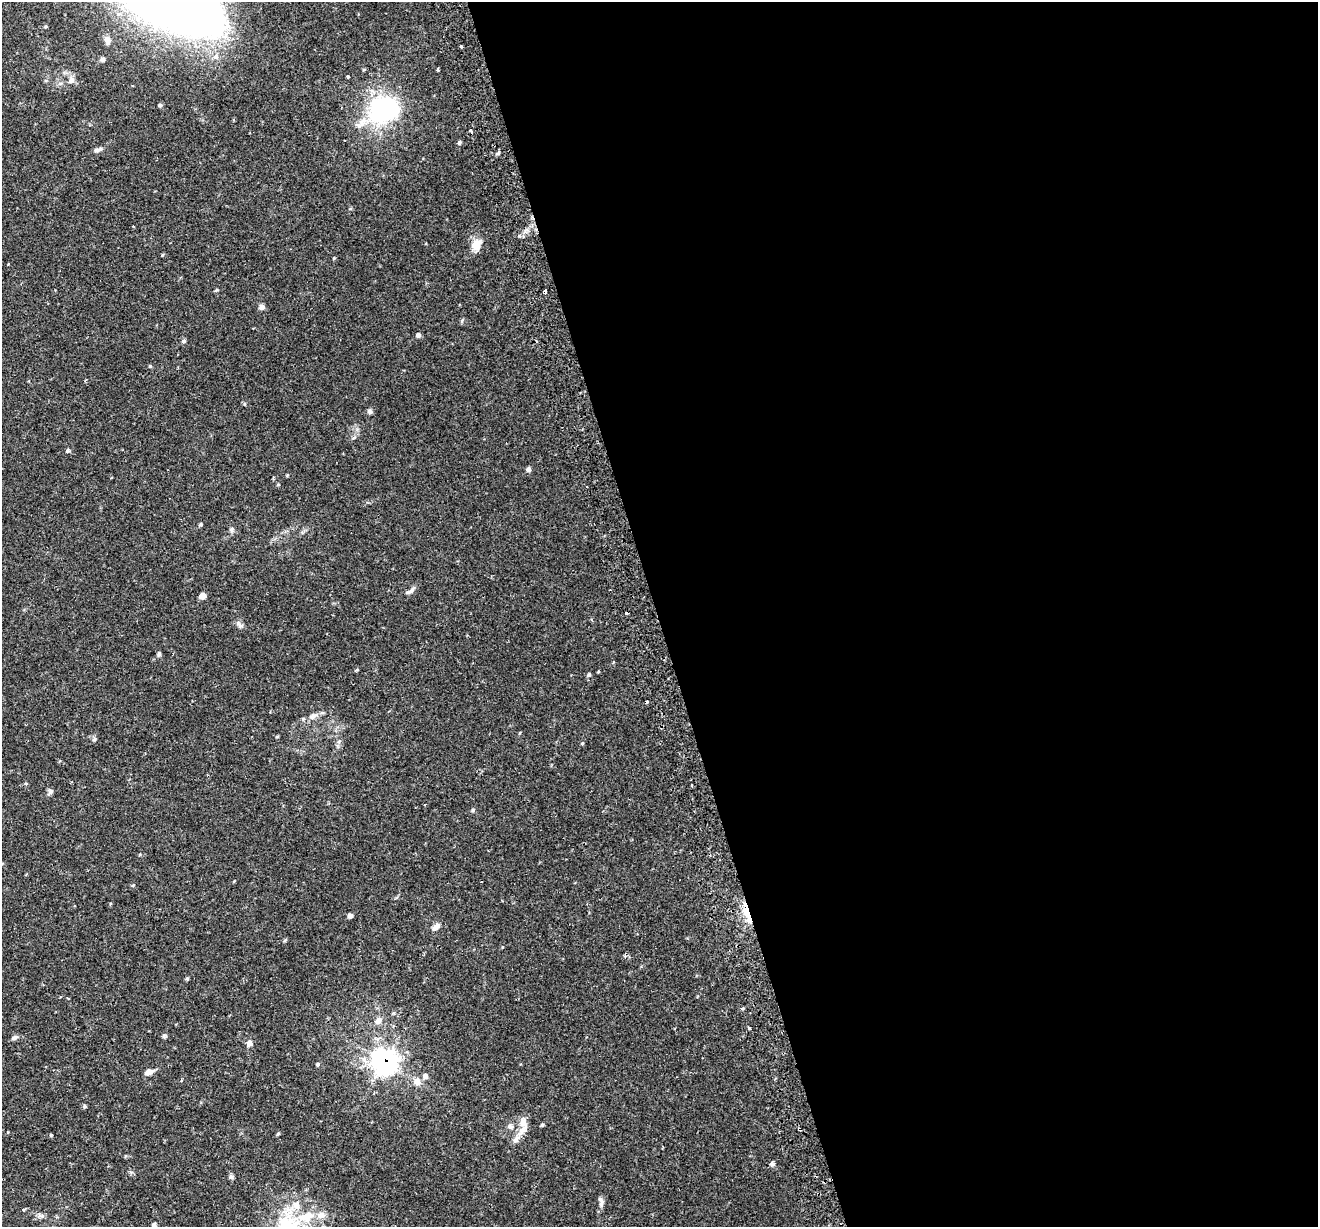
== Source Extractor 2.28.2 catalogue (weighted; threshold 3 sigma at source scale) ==
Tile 8 of 4 x 4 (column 4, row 2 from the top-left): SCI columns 4009-5324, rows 2632-3856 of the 5379 x 5211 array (HDU 1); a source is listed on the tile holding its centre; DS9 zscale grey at full resolution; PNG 1320 x 1229 px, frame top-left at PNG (2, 2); no overlay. Shown black and unused: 50% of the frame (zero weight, under 2 of 3 exposures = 5% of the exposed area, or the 3 px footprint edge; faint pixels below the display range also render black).
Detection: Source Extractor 2.28.2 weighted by HDU 2 'WHT'; one run over the whole footprint, this tile lists its part. Background 0.0486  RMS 0.0036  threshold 0.0161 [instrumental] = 3 sigma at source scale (4.5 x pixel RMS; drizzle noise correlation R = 1.50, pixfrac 1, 0.0396/0.0396 arcsec/px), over >= 5 px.
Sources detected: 74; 4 cosmic-ray / hot-pixel residue — not listed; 1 inside a brighter listed object's ellipse — not listed separately; the other 69 listed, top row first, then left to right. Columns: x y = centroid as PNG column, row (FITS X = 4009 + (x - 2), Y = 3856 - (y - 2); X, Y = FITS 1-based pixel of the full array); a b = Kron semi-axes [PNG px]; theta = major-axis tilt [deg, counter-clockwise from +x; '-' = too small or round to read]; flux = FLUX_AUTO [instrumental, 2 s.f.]
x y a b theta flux
108 40 10 7 -72 1.5
461 46 3 3 - 0.41
216 57 9 7 42 1.6
103 59 6 5 - 0.83
438 70 3 3 - 0.66
348 77 3 3 - 0.88
71 80 8 7 - 1.6
160 105 5 4 - 0.59
383 109 28 22 18 53
471 131 3 3 - 1.5
459 142 6 4 50 0.52
98 150 12 5 14 1.2
476 245 15 11 54 3.9
334 258 4 4 - 0.31
216 290 5 3 - 0.4
545 291 3 3 - 1.4
262 307 7 6 - 1.2
462 321 6 4 57 0.49
418 335 6 6 - 0.97
184 341 6 5 - 0.6
150 366 5 4 - 0.4
370 411 6 5 - 1.1
68 451 6 4 -90 0.54
528 469 6 5 - 1
278 485 5 3 - 0.31
201 524 5 4 - 0.54
232 529 7 6 - 0.82
410 591 15 5 34 1.4
202 596 6 5 - 2.4
239 624 12 5 -53 1.1
159 654 6 5 - 0.62
357 670 5 4 - 0.37
589 674 6 5 - 0.57
313 716 13 7 19 2.1
277 736 5 3 - 0.37
582 743 4 4 - 0.39
50 791 8 7 - 0.92
425 805 3 2 - 0.44
473 810 6 4 26 0.56
482 882 3 2 - 0.62
133 885 5 4 - 0.36
747 913 23 6 -71 6.1
350 916 5 5 - 1
436 927 12 6 42 1.8
187 979 5 4 - 0.49
378 1021 11 8 56 1.9
749 1028 3 3 - 0.54
164 1036 6 4 -81 0.69
14 1038 9 5 28 0.93
249 1043 8 7 - 1.3
384 1062 10 9 - 200
317 1064 5 4 - 0.5
149 1072 9 6 18 2
425 1076 7 7 - 1.2
181 1081 4 3 - 0.4
417 1082 10 9 - 2.4
84 1106 5 5 - 0.51
523 1123 34 10 79 4.7
542 1125 5 4 - 0.48
510 1126 9 6 -33 1.3
800 1129 4 3 - 2.1
278 1133 5 4 - 0.43
51 1135 4 3 - 0.42
772 1164 6 5 - 0.89
231 1177 7 5 -86 0.79
601 1203 11 6 80 1.3
296 1205 12 11 - 3.2
306 1217 21 13 15 8.9
154 1225 5 5 - 1
Overlapping masked pixels (flux is a lower limit): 3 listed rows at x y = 747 913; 384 1062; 800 1129
Isophote crosses this tile's border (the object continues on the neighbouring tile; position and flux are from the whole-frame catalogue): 1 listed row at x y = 154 1225